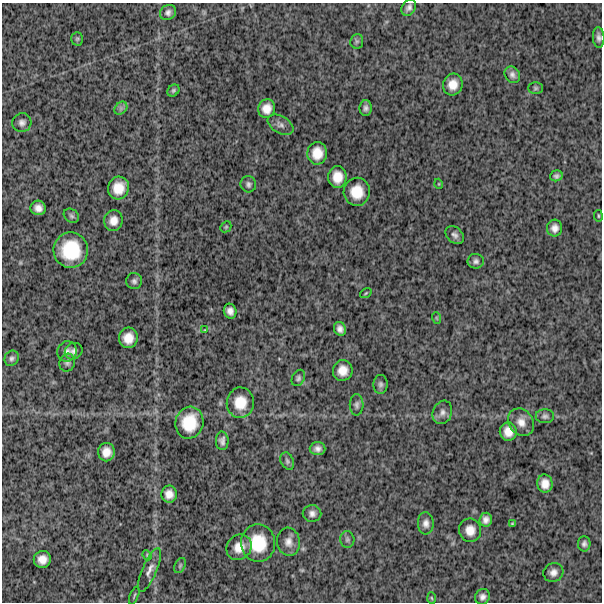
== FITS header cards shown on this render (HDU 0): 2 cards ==
NAXIS1  =                  600
NAXIS2  =                  600

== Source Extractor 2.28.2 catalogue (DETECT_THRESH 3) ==
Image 600 x 600 px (HDU 0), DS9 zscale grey, 1 PNG px = 1 image px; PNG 604 x 604 px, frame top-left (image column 1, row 600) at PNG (2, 3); each listed source drawn as its Kron ellipse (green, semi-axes under 4 px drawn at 4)
Background 1160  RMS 330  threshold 987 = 3 sigma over >= 5 px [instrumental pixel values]
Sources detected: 75; all 75 listed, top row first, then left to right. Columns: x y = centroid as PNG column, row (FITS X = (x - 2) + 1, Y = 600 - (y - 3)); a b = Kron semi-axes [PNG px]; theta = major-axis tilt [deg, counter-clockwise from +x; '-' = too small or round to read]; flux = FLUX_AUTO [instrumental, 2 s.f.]
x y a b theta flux
409 7 9 6 58 81000
168 12 8 7 - 82000
599 37 10 6 -87 81000
77 39 7 5 88 39000
357 41 7 6 - 45000
512 75 9 7 -52 88000
453 85 11 9 74 240000
536 88 7 5 0 41000
173 90 7 5 45 42000
121 108 7 5 46 58000
366 108 8 6 90 76000
267 109 9 8 - 210000
22 123 10 9 - 100000
280 125 14 8 -30 110000
317 153 11 10 - 300000
556 176 6 5 - 63000
337 177 11 9 -90 290000
248 184 8 7 - 68000
439 184 5 3 - 18000
118 188 11 10 - 350000
357 192 14 13 - 420000
38 208 8 7 - 140000
71 216 8 6 -36 58000
598 216 6 3 -82 24000
113 221 10 9 - 190000
226 227 6 5 - 30000
555 228 8 7 - 130000
455 235 10 7 -45 88000
71 250 18 17 - 930000
476 261 8 7 - 73000
134 281 8 8 - 73000
366 293 6 3 36 24000
230 311 7 6 - 120000
437 318 6 3 -71 26000
340 329 7 6 - 100000
205 330 4 3 - 16000
128 338 10 9 - 270000
67 351 10 9 - 110000
74 351 9 8 - 96000
12 358 8 7 - 63000
67 363 9 7 72 71000
343 370 10 10 - 240000
298 378 8 6 63 57000
380 384 9 7 86 67000
240 403 15 13 84 420000
357 405 10 7 -89 72000
442 412 12 9 68 110000
545 416 9 7 0 68000
521 422 14 12 -52 220000
189 423 16 14 75 630000
508 432 9 8 - 220000
222 441 9 6 -89 89000
317 449 8 6 2 99000
106 452 9 8 - 200000
287 461 9 6 -64 59000
545 484 9 7 -85 190000
169 494 8 8 - 170000
312 513 9 8 - 110000
486 520 7 6 - 110000
426 523 11 8 -87 120000
512 524 3 3 - 23000
470 530 12 11 - 230000
347 539 8 7 - 58000
288 542 14 11 -82 180000
258 543 19 17 -89 700000
584 544 7 6 - 72000
239 547 13 12 - 280000
147 555 5 3 - 25000
42 559 8 8 - 200000
180 566 8 5 64 38000
150 570 23 7 67 160000
553 572 10 9 - 130000
134 595 9 2 68 28000
482 597 8 7 - 91000
432 598 6 4 -86 28000
At the frame edge (FLAGS 8, measured only in part): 1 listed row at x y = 599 37